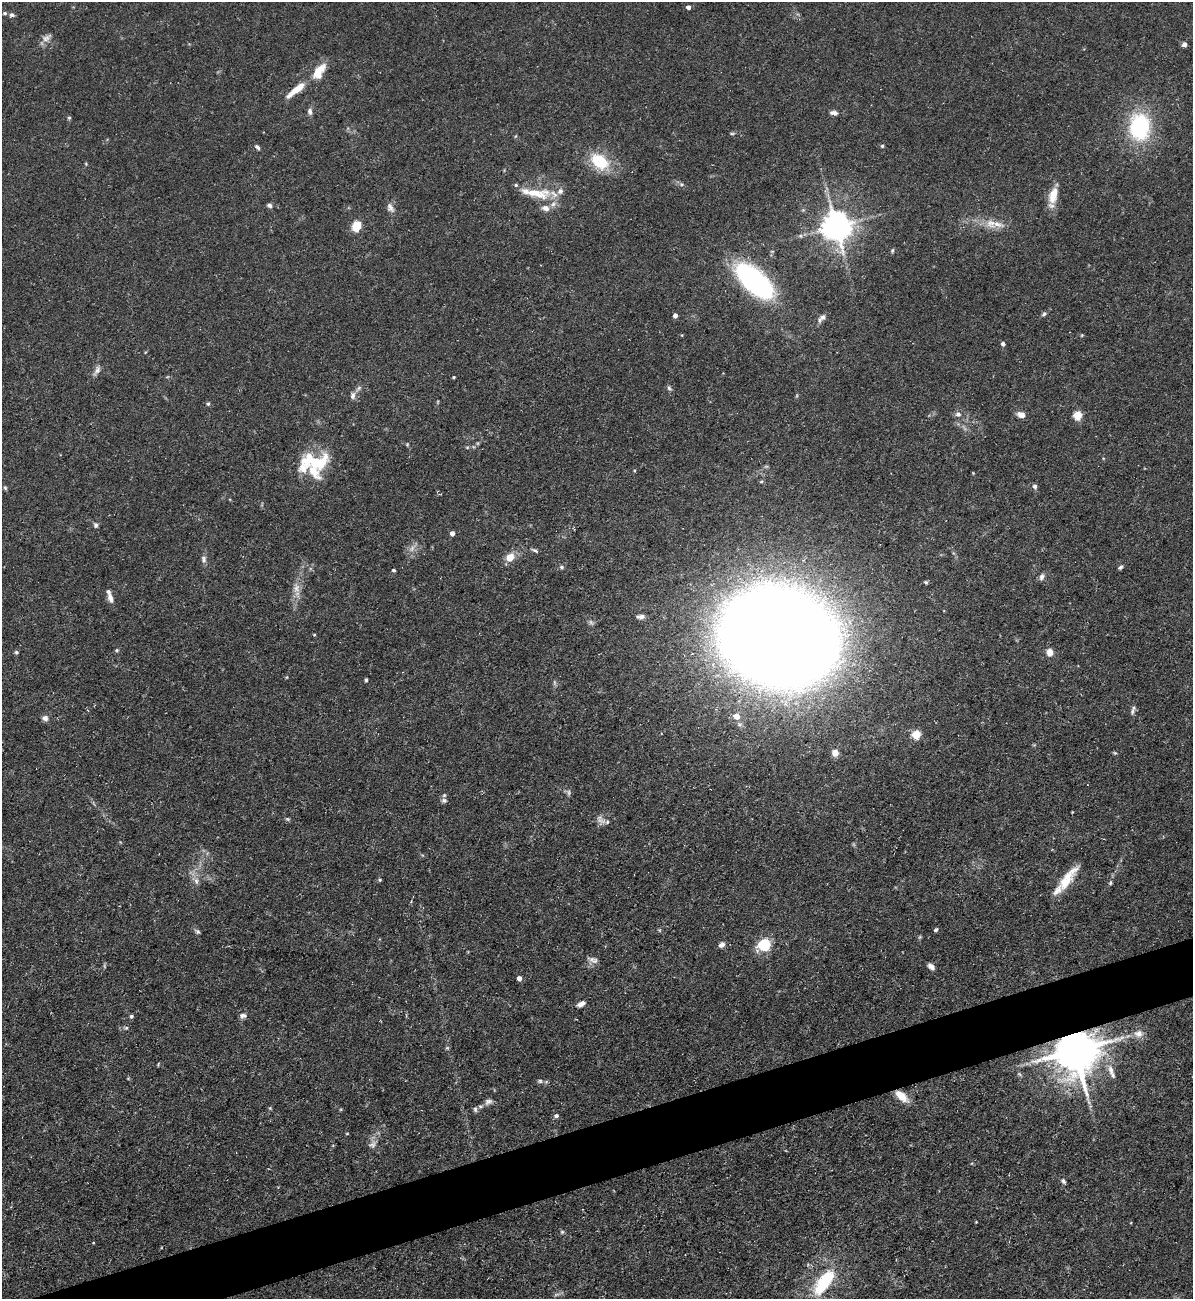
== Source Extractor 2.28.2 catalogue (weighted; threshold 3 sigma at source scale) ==
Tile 7 of 4 x 4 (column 3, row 2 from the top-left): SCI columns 2526-3716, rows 2597-3893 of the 5172 x 5191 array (HDU 1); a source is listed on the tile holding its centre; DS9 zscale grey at full resolution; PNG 1195 x 1301 px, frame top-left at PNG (2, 2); no overlay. Shown black and unused: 4% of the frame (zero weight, under 3 of 5 exposures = <1% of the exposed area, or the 3 px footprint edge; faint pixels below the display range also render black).
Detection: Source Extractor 2.28.2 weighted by HDU 2 'WHT'; one run over the whole footprint, this tile lists its part. Background 0.0757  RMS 0.0041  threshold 0.0185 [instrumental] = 3 sigma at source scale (4.5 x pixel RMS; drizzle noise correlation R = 1.50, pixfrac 1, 0.05/0.05 arcsec/px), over >= 5 px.
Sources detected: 118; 5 too faint to see at this stretch — not listed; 8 inside a brighter listed object's ellipse — not listed separately; the other 105 listed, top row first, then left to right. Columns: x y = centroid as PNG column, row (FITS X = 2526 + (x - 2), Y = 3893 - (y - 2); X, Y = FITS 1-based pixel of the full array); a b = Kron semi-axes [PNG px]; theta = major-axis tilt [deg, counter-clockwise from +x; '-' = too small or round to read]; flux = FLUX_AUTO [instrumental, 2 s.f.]
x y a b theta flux
688 7 4 4 - 1.7
5 13 6 5 - 0.68
12 15 7 6 - 1.2
47 38 16 8 36 2.4
1184 44 6 5 - 1.4
319 72 22 11 58 7.7
296 89 26 6 38 7.1
310 111 9 6 -84 1.5
834 113 11 6 -7 1.6
69 118 5 4 - 0.58
1140 127 16 13 -87 55
732 134 6 4 0 0.55
882 146 5 5 - 0.54
257 147 7 4 -41 0.96
599 161 21 14 -36 18
86 164 5 3 - 0.39
682 184 7 5 -19 0.91
534 193 42 11 -7 12
1053 195 23 11 73 6.7
269 205 7 5 -18 1.1
390 208 14 8 -61 2.1
546 208 11 8 -13 2.4
991 224 16 12 -37 5
357 226 10 8 68 7.2
836 226 9 8 - 710
892 250 6 4 86 0.61
754 281 33 15 -42 100
1044 314 7 5 38 0.83
675 315 4 4 - 2.4
823 317 9 7 27 1.8
1082 335 5 3 - 0.38
1003 344 4 4 - 1.5
97 371 14 7 58 1.9
454 377 4 3 - 0.49
669 388 8 5 -33 0.82
353 396 11 7 78 1.8
208 404 5 5 - 0.62
958 414 8 7 - 1.6
1021 415 8 6 -22 3
1078 415 5 5 - 18
407 444 5 4 - 0.43
467 447 6 4 -18 0.49
315 461 38 19 0 22
1035 486 6 5 - 1.2
5 488 6 4 -67 0.63
95 525 7 5 -74 1
452 533 5 4 - 1.8
535 550 10 4 -27 0.84
510 557 12 9 45 4.5
204 559 10 7 -83 1.5
562 567 6 5 - 0.77
1120 567 6 4 39 0.85
394 570 4 3 - 0.57
1042 577 10 6 73 1.3
926 582 6 4 -21 0.58
296 588 14 9 -90 3.4
110 598 12 6 -68 2.3
641 617 9 5 2 1.5
314 635 3 3 - 0.39
779 638 62 50 -16 2600
117 650 5 4 - 0.56
16 652 6 5 - 0.66
1050 652 8 7 - 3.2
366 680 4 3 - 0.62
1132 711 10 5 75 1.3
737 716 6 6 - 4
45 718 8 7 - 1.7
916 735 5 5 - 18
835 753 7 6 - 3.5
1115 753 6 4 -41 0.49
569 793 8 5 -84 0.99
444 800 9 7 -2 1.3
287 819 6 5 - 0.6
601 821 14 7 -19 2.3
1067 879 34 10 53 10
380 880 5 4 - 0.54
196 881 10 6 -76 1.7
1110 883 5 4 - 0.55
936 930 5 4 - 0.78
197 931 8 5 -38 0.89
920 937 6 4 71 0.51
721 945 8 6 41 1.5
764 945 6 5 - 52
593 960 13 7 -19 1.9
931 966 8 6 -36 1.7
519 978 4 4 - 2.5
581 1004 10 5 26 2.2
243 1015 8 6 0 1.6
131 1016 4 4 - 0.92
126 1028 5 4 - 0.62
1138 1034 13 10 -3 3.4
1075 1050 13 12 - 1600
1111 1070 19 7 -73 3.8
1020 1074 6 4 -46 0.6
540 1081 6 6 - 0.79
901 1096 17 8 -40 5.9
488 1102 13 8 27 2
475 1109 8 5 -80 0.99
556 1116 6 5 - 1.1
372 1144 11 8 50 2.2
1063 1181 7 5 -51 0.91
976 1222 3 2 - 0.3
562 1232 5 5 - 0.67
93 1243 4 2 - 0.31
824 1282 36 14 53 24
Overlapping masked pixels (flux is a lower limit): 3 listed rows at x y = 779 638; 1075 1050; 901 1096